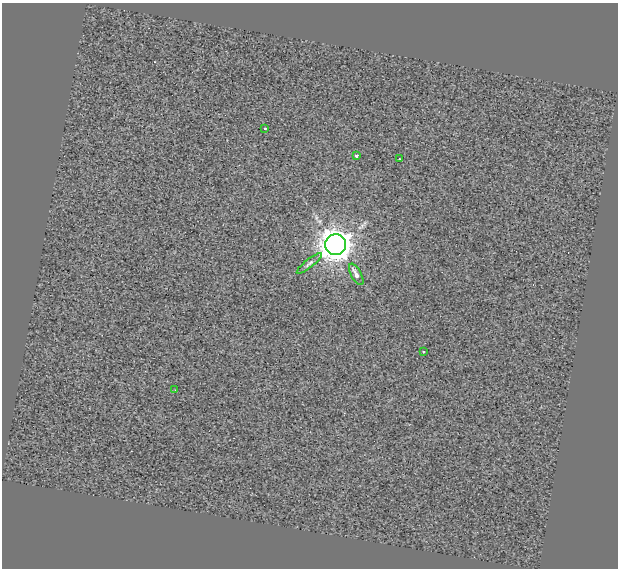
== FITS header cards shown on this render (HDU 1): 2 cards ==
NAXIS1  =                  616
NAXIS2  =                  566

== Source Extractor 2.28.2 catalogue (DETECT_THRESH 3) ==
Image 616 x 566 px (HDU 1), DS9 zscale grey, 1 PNG px = 1 image px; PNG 620 x 570 px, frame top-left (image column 1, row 566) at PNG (2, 3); each listed source drawn as its Kron ellipse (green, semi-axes under 4 px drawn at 4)
Background 0.266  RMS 7.6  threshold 22.9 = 3 sigma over >= 5 px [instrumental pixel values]
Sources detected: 8; all 8 listed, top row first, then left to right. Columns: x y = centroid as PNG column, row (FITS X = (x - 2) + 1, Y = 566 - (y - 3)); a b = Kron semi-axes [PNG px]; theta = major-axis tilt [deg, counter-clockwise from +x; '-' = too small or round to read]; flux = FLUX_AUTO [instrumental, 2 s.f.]
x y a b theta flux
265 128 3 3 - 710
357 155 3 3 - 4200
399 159 3 2 - 480
336 245 10 10 - 890000
309 263 15 4 39 1500
356 274 12 5 -61 3900
423 352 3 2 - 720
175 390 2 2 - 290